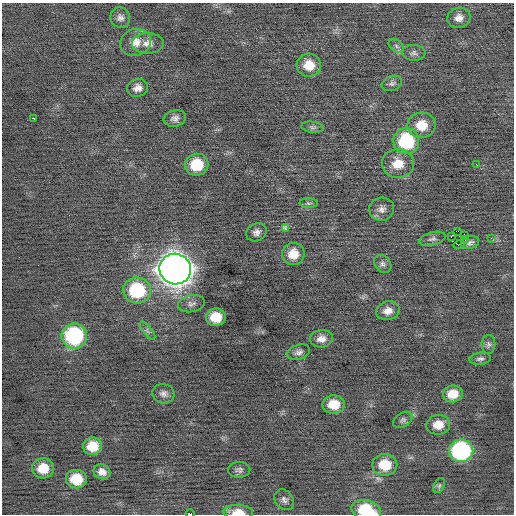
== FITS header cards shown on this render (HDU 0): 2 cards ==
NAXIS1  =                  512 / Axis length
NAXIS2  =                  512 / Axis length

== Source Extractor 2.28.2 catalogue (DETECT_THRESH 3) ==
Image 512 x 512 px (HDU 0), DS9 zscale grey, 1 PNG px = 1 image px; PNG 516 x 516 px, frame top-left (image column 1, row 512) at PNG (2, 3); each listed source drawn as its Kron ellipse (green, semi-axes under 4 px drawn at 4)
Background -0.0288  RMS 0.73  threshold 2.18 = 3 sigma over >= 5 px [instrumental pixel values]
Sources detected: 59; all 59 listed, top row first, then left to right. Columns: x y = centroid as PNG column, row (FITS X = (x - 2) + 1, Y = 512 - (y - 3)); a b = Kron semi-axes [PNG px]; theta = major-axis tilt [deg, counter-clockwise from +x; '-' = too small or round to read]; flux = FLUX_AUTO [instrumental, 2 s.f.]
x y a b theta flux
120 18 10 9 - 240
459 18 12 10 17 360
135 42 16 13 18 560
148 43 16 10 1 400
396 46 9 5 -37 150
414 53 11 8 -2 180
309 65 12 11 - 810
392 83 10 7 19 170
138 88 10 9 - 320
34 118 3 3 - 520
175 118 11 8 13 240
421 125 14 12 3 970
312 127 11 5 -7 150
406 141 13 13 - 3500
398 164 16 14 -6 930
197 165 12 11 - 1600
477 165 3 2 - 300
309 203 9 5 -1 100
382 209 12 11 - 320
285 229 3 3 - 520
458 231 2 2 - 4500
256 232 10 8 28 240
465 235 2 2 - 770
451 237 3 2 - 1200
491 238 4 4 - 64
432 239 13 6 15 180
465 240 3 3 - 60
470 242 9 6 12 170
459 245 6 3 17 680
293 254 11 11 - 740
383 264 10 8 -48 160
175 269 16 15 - 74000
137 290 14 13 - 3400
191 304 13 8 11 220
388 311 12 9 14 400
216 317 10 8 6 1000
147 331 11 4 -51 140
74 336 13 12 - 5300
321 339 11 8 7 360
488 344 9 7 -90 150
299 352 11 7 18 210
480 359 11 6 7 150
163 394 11 9 -15 250
453 394 10 8 10 710
334 404 11 9 -3 930
403 420 10 7 32 160
438 425 12 10 8 650
92 446 9 8 - 900
461 451 12 11 - 7500
385 465 12 11 - 1300
43 468 11 10 - 900
239 470 11 8 2 190
102 472 8 7 - 310
76 479 10 9 - 1200
439 486 8 5 63 100
284 500 11 9 -51 220
366 510 15 9 -13 2100
238 512 15 7 -3 640
190 514 4 2 - 2700
At the frame edge (FLAGS 8, measured only in part): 3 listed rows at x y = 366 510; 238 512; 190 514